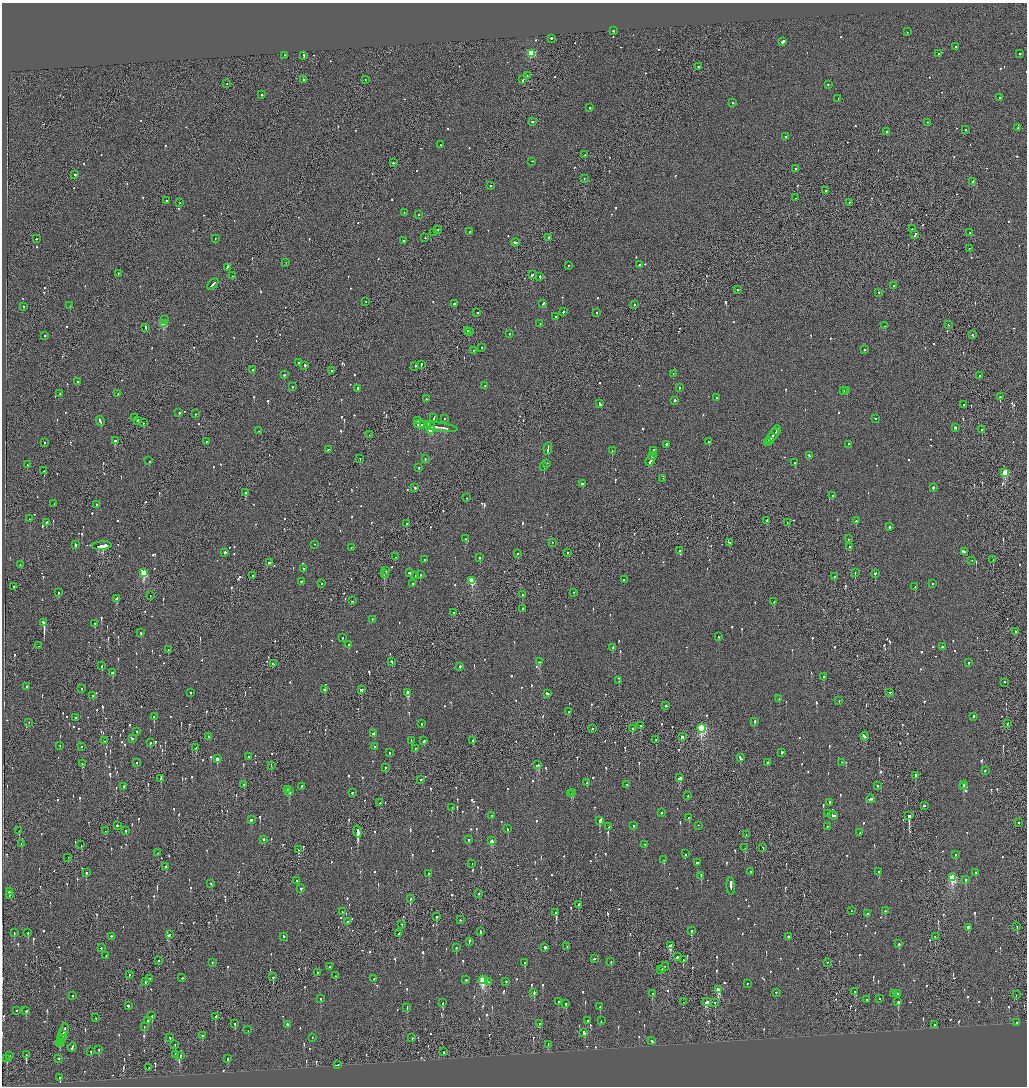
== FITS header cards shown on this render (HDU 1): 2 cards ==
NAXIS1  =                 2050
NAXIS2  =                 2168

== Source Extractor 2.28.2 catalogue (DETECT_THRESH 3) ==
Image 2050 x 2168 px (HDU 1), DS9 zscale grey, zoomed out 1/2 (1 PNG px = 2 x 2 image px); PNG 1029 x 1088 px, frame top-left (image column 2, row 2168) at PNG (2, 3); each listed source drawn as its Kron ellipse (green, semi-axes under 4 px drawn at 4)
Background -0.0981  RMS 0.068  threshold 0.203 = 3 sigma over >= 5 px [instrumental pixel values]
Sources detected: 1294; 61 cannot appear on this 1/2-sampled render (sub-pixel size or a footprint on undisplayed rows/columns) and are neither listed nor drawn; of the other 1233, the 500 brightest by FLUX_AUTO listed and drawn (733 fainter detections omitted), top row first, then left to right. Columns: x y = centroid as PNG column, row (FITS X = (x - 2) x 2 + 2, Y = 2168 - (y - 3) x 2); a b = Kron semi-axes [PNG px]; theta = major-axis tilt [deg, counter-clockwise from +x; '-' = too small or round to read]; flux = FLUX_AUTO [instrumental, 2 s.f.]
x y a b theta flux
613 31 2 2 - 120
907 32 2 2 - 130
551 39 2 2 - 660
783 42 4 2 - 980
956 47 2 2 - 200
531 54 3 3 - 640
938 54 2 2 - 84
1020 54 2 2 - 620
285 56 2 2 - 230
304 56 3 2 - 160
698 67 2 2 - 120
527 76 2 2 - 85
304 80 2 2 - 150
365 80 2 1 - 96
523 80 2 1 - 200
227 84 2 2 - 72
828 85 2 1 - 100
262 95 2 2 - 110
1000 98 2 2 - 120
838 99 2 2 - 75
732 103 2 2 - 100
589 108 2 2 - 82
532 122 2 2 - 530
927 123 2 2 - 80
1018 128 2 2 - 100
965 130 2 2 - 150
887 132 2 2 - 230
785 137 2 2 - 320
440 145 2 1 - 96
585 155 2 2 - 77
532 162 2 1 - 94
393 163 2 2 - 140
796 169 2 2 - 97
75 175 2 2 - 220
584 179 2 1 - 93
973 182 4 2 - 1300
490 186 2 2 - 170
825 191 2 2 - 250
796 198 2 1 - 98
167 201 2 1 - 100
179 203 2 2 - 340
849 203 2 1 - 120
404 213 2 2 - 75
418 215 2 2 - 79
912 229 2 1 - 120
438 230 2 1 - 110
469 232 2 1 - 73
434 233 2 1 - 96
970 233 2 2 - 87
915 235 3 2 - 110
425 238 2 1 - 70
548 238 2 1 - 82
36 239 2 2 - 87
215 239 2 1 - 200
403 241 2 2 - 100
516 243 4 2 - 360
969 249 2 2 - 84
286 263 2 1 - 75
640 265 2 2 - 240
568 266 2 2 - 100
227 268 4 2 - 230
119 274 2 2 - 220
532 275 3 2 - 190
233 276 2 1 - 160
540 277 3 2 - 110
213 285 7 2 41 380
893 286 2 2 - 130
737 290 2 2 - 140
879 293 2 2 - 74
366 302 2 1 - 77
454 304 2 2 - 200
543 304 3 2 - 140
634 305 2 2 - 140
70 306 2 2 - 130
23 307 2 2 - 170
563 312 2 2 - 170
477 313 2 2 - 180
596 313 2 2 - 82
555 317 2 2 - 170
164 320 2 2 - 91
163 324 3 3 - 440
540 324 2 2 - 84
948 325 2 1 - 89
884 326 2 2 - 140
146 328 2 2 - 690
468 331 2 2 - 420
469 332 2 1 - 490
509 334 2 2 - 90
972 335 2 2 - 79
45 336 2 2 - 110
482 348 2 1 - 130
865 350 2 2 - 71
473 351 2 2 - 96
299 363 2 2 - 98
421 365 2 2 - 200
305 366 2 2 - 180
415 367 2 2 - 91
253 370 2 2 - 380
331 371 2 2 - 130
673 374 2 1 - 110
284 375 2 2 - 130
979 376 2 2 - 200
77 382 2 2 - 300
485 386 2 2 - 150
293 387 2 2 - 90
679 388 2 2 - 70
358 389 2 2 - 120
844 391 2 1 - 310
847 391 2 2 - 150
60 394 2 2 - 79
118 394 2 1 - 70
1000 397 2 2 - 530
717 398 2 1 - 100
426 399 2 2 - 93
675 401 2 2 - 180
600 404 3 2 - 210
963 405 2 2 - 220
179 413 2 2 - 260
195 414 2 2 - 70
135 418 2 2 - 100
434 418 3 2 - 250
444 419 2 2 - 72
875 419 2 2 - 500
100 421 5 2 - 410
137 421 2 2 - 160
418 421 2 2 - 130
143 423 2 1 - 160
419 425 5 2 - 340
424 425 3 2 - 360
428 425 4 3 - 750
430 426 2 2 - 550
441 428 17 2 -8 980
955 428 2 2 - 1700
430 430 3 3 - 600
777 430 5 2 - 390
982 430 2 1 - 300
259 431 2 1 - 170
369 435 2 1 - 79
772 436 8 2 51 570
115 441 2 2 - 1200
769 441 2 1 - 210
206 442 2 1 - 90
708 442 2 2 - 680
45 443 2 2 - 230
767 443 4 2 - 340
666 445 2 2 - 410
849 445 2 2 - 160
548 449 6 2 83 420
328 450 2 2 - 99
612 451 2 2 - 100
653 451 3 2 - 250
652 456 3 2 - 580
809 456 2 2 - 130
360 459 2 1 - 130
425 459 2 2 - 140
149 461 2 2 - 180
650 461 6 2 66 310
795 463 2 2 - 440
547 464 2 2 - 75
27 465 2 2 - 130
544 467 2 1 - 250
419 468 2 2 - 92
44 471 2 1 - 100
1005 473 3 3 - 550
663 479 2 1 - 72
582 484 3 2 - 130
415 488 2 2 - 460
933 488 2 2 - 350
245 493 2 2 - 420
832 496 2 2 - 120
467 498 2 1 - 81
54 504 2 2 - 130
97 505 2 2 - 74
30 519 2 1 - 160
767 521 3 1 - 330
856 521 2 2 - 170
46 523 2 2 - 91
787 523 2 1 - 620
407 524 2 2 - 280
889 527 2 2 - 160
465 539 2 2 - 88
848 539 2 2 - 120
553 543 2 1 - 76
730 543 2 2 - 98
75 545 2 2 - 720
314 545 2 2 - 84
102 546 10 2 4 3200
850 547 2 2 - 94
351 548 2 2 - 71
679 551 2 2 - 170
964 552 4 2 - 270
225 553 2 2 - 480
567 553 2 2 - 150
518 554 2 1 - 100
395 557 2 1 - 110
479 558 2 1 - 110
424 560 2 2 - 120
993 560 2 1 - 170
972 561 2 2 - 77
269 563 2 2 - 1700
20 565 2 1 - 74
304 569 2 2 - 220
386 571 2 2 - 73
144 573 3 3 - 900
410 573 2 2 - 130
855 573 2 1 - 98
384 574 2 2 - 540
875 574 2 2 - 110
420 575 2 2 - 320
252 576 2 2 - 130
415 576 2 2 - 200
835 577 2 2 - 96
624 580 2 2 - 100
472 581 3 3 - 560
301 582 2 2 - 100
321 584 2 2 - 110
412 584 2 2 - 110
932 584 2 2 - 93
13 587 2 1 - 200
915 587 2 2 - 180
58 593 2 2 - 120
574 593 2 2 - 86
522 595 2 1 - 93
150 596 2 1 - 71
117 599 3 2 - 180
352 601 2 2 - 86
774 602 2 2 - 160
522 609 2 1 - 77
454 613 2 1 - 160
372 620 2 2 - 92
44 623 3 2 - 1600
95 624 2 2 - 190
1015 632 3 2 - 83
141 633 2 2 - 230
719 637 2 2 - 140
342 638 2 2 - 140
348 645 2 2 - 100
38 646 2 1 - 89
943 647 3 2 - 130
612 648 2 2 - 120
168 650 2 1 - 190
392 661 3 2 - 120
539 662 3 2 - 190
969 663 2 2 - 73
273 664 3 2 - 130
101 666 2 2 - 190
460 667 2 2 - 290
113 673 3 2 - 230
824 677 2 2 - 420
619 681 2 1 - 120
1005 683 2 1 - 440
27 687 2 2 - 110
82 689 2 1 - 300
325 690 3 2 - 170
361 690 3 2 - 240
190 693 2 2 - 88
408 693 3 2 - 200
890 693 2 2 - 81
547 694 3 2 - 370
93 696 2 2 - 83
779 699 2 2 - 110
839 701 2 1 - 81
666 706 2 2 - 130
569 712 2 2 - 130
154 717 2 2 - 110
974 717 2 2 - 230
75 718 2 2 - 77
754 722 2 2 - 200
29 723 2 1 - 110
421 724 2 2 - 90
1007 724 3 1 - 170
640 726 2 2 - 79
592 729 2 2 - 130
632 729 2 1 - 370
701 729 4 3 - 1700
137 732 2 2 - 91
374 734 3 2 - 130
209 737 2 1 - 100
682 737 3 2 - 160
864 737 4 2 - 300
132 739 2 2 - 74
656 740 2 1 - 220
104 741 2 1 - 71
411 741 2 2 - 72
423 741 3 2 - 140
472 741 3 2 - 250
150 743 2 2 - 150
60 746 2 2 - 190
82 747 2 1 - 70
375 747 2 2 - 210
196 748 2 2 - 120
415 749 2 2 - 370
390 753 2 2 - 200
782 753 2 2 - 330
248 757 2 2 - 69
740 758 3 2 - 480
217 759 3 2 - 110
137 763 2 2 - 350
768 763 2 2 - 510
841 763 2 1 - 95
83 764 3 2 - 110
537 765 3 3 - 170
271 766 2 1 - 110
385 768 2 2 - 95
985 771 2 2 - 110
915 776 2 2 - 190
679 778 4 2 - 270
161 779 4 2 - 86
421 780 2 2 - 210
586 783 2 2 - 75
244 785 2 2 - 96
627 785 2 2 - 80
964 785 2 2 - 220
877 786 2 2 - 81
124 787 3 2 - 72
301 787 2 2 - 93
963 787 2 2 - 570
287 789 2 2 - 78
290 792 3 2 - 160
352 793 2 2 - 100
573 793 2 2 - 120
571 794 2 2 - 340
688 796 2 2 - 88
871 799 4 2 - 270
380 803 2 1 - 94
829 803 2 2 - 120
924 806 2 2 - 150
452 808 2 2 - 190
661 813 2 2 - 120
828 814 2 2 - 80
492 816 2 2 - 71
833 816 4 2 - 370
909 816 2 2 - 2400
689 818 2 2 - 100
251 820 2 2 - 320
600 821 4 2 - 250
1018 823 2 1 - 150
117 826 2 2 - 550
634 826 2 2 - 170
698 826 2 1 - 100
609 827 2 2 - 170
827 827 2 2 - 73
508 829 2 2 - 69
19 831 2 1 - 140
105 831 2 1 - 130
126 831 2 2 - 160
358 832 6 2 -76 18000
860 833 2 2 - 73
746 835 2 2 - 75
264 840 2 2 - 430
468 840 2 2 - 99
492 841 3 2 - 180
21 844 2 2 - 82
81 845 2 2 - 100
645 845 2 1 - 170
745 848 2 1 - 160
763 848 2 2 - 76
298 850 3 2 - 130
158 853 2 2 - 86
686 854 2 2 - 140
956 855 2 2 - 180
68 858 2 1 - 260
664 860 2 2 - 180
697 863 2 2 - 110
472 864 2 1 - 110
166 867 2 1 - 92
750 872 2 1 - 130
879 872 3 2 - 170
86 873 2 2 - 310
976 873 2 2 - 170
429 874 2 2 - 130
701 876 3 2 - 140
952 878 4 3 - 1100
966 880 2 2 - 110
297 881 2 2 - 100
211 884 2 2 - 110
731 886 8 2 -87 730
301 889 2 2 - 100
9 892 2 2 - 650
479 894 2 2 - 150
10 895 2 2 - 120
410 899 2 2 - 240
578 905 2 2 - 120
851 911 2 2 - 75
885 911 2 2 - 300
342 912 2 2 - 140
556 913 3 2 - 310
867 914 2 2 - 140
436 917 2 1 - 1400
460 920 2 2 - 120
347 922 2 2 - 140
402 925 2 2 - 71
1017 927 2 1 - 71
968 928 3 2 - 1400
691 931 3 2 - 110
480 932 3 1 - 100
14 933 2 2 - 88
28 933 2 2 - 190
399 934 2 2 - 100
169 935 3 2 - 560
111 937 2 2 - 170
284 937 2 2 - 150
788 937 2 2 - 130
935 937 2 2 - 120
469 942 4 2 - 220
899 944 2 2 - 200
670 946 3 2 - 340
567 947 2 2 - 74
101 948 2 2 - 220
456 948 2 2 - 250
545 948 3 2 - 1100
106 956 2 2 - 130
677 957 3 2 - 150
595 959 2 2 - 220
683 960 2 1 - 360
158 961 3 2 - 110
611 962 2 2 - 100
212 963 2 2 - 86
525 963 3 2 - 88
827 963 2 1 - 72
329 967 2 2 - 100
664 967 5 2 - 280
661 970 2 2 - 160
317 973 2 2 - 210
129 975 2 1 - 210
335 976 2 1 - 80
273 977 2 2 - 340
182 978 2 2 - 130
150 979 2 2 - 120
374 979 2 2 - 98
466 980 2 2 - 76
483 980 4 3 - 1200
145 982 2 2 - 100
489 982 2 2 - 89
506 982 2 2 - 79
747 984 2 2 - 72
718 990 4 2 - 380
855 992 2 2 - 550
534 993 3 2 - 160
776 993 2 2 - 70
652 994 2 2 - 140
894 994 4 2 - 270
897 994 3 2 - 160
1016 995 2 2 - 78
72 996 2 2 - 180
320 999 2 2 - 86
879 999 2 2 - 74
867 1000 2 2 - 75
558 1002 2 2 - 93
683 1002 2 1 - 86
706 1002 3 2 - 290
898 1002 3 2 - 110
443 1003 3 2 - 260
715 1003 2 2 - 170
565 1004 2 2 - 140
128 1006 2 2 - 440
600 1007 2 2 - 180
407 1008 2 2 - 100
16 1011 2 2 - 99
26 1011 3 2 - 130
152 1016 3 2 - 180
215 1017 2 2 - 82
96 1018 2 2 - 73
148 1021 2 2 - 150
588 1021 2 2 - 120
601 1021 2 2 - 80
1017 1023 2 2 - 77
235 1024 2 2 - 430
539 1024 2 2 - 140
287 1025 3 2 - 160
934 1025 2 1 - 170
144 1027 2 2 - 81
64 1030 6 2 73 380
248 1030 2 1 - 81
584 1033 4 2 - 410
62 1035 5 1 - 330
202 1036 2 2 - 94
170 1038 2 2 - 98
312 1038 2 2 - 91
412 1038 2 2 - 150
61 1039 2 1 - 150
60 1041 2 1 - 130
652 1041 3 2 - 160
59 1044 3 1 - 200
175 1045 2 1 - 140
548 1045 2 1 - 99
72 1048 4 2 - 360
99 1050 2 2 - 170
91 1052 2 2 - 71
443 1052 2 2 - 72
27 1055 2 1 - 110
176 1055 2 2 - 95
10 1056 2 2 - 91
180 1056 2 2 - 80
7 1059 3 2 - 160
58 1059 2 2 - 760
228 1059 2 2 - 470
337 1065 3 2 - 97
148 1068 2 1 - 240
60 1078 2 2 - 1400
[733 fainter detections neither listed nor drawn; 61 sub-pixel or undisplayed-footprint detections neither listed nor drawn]